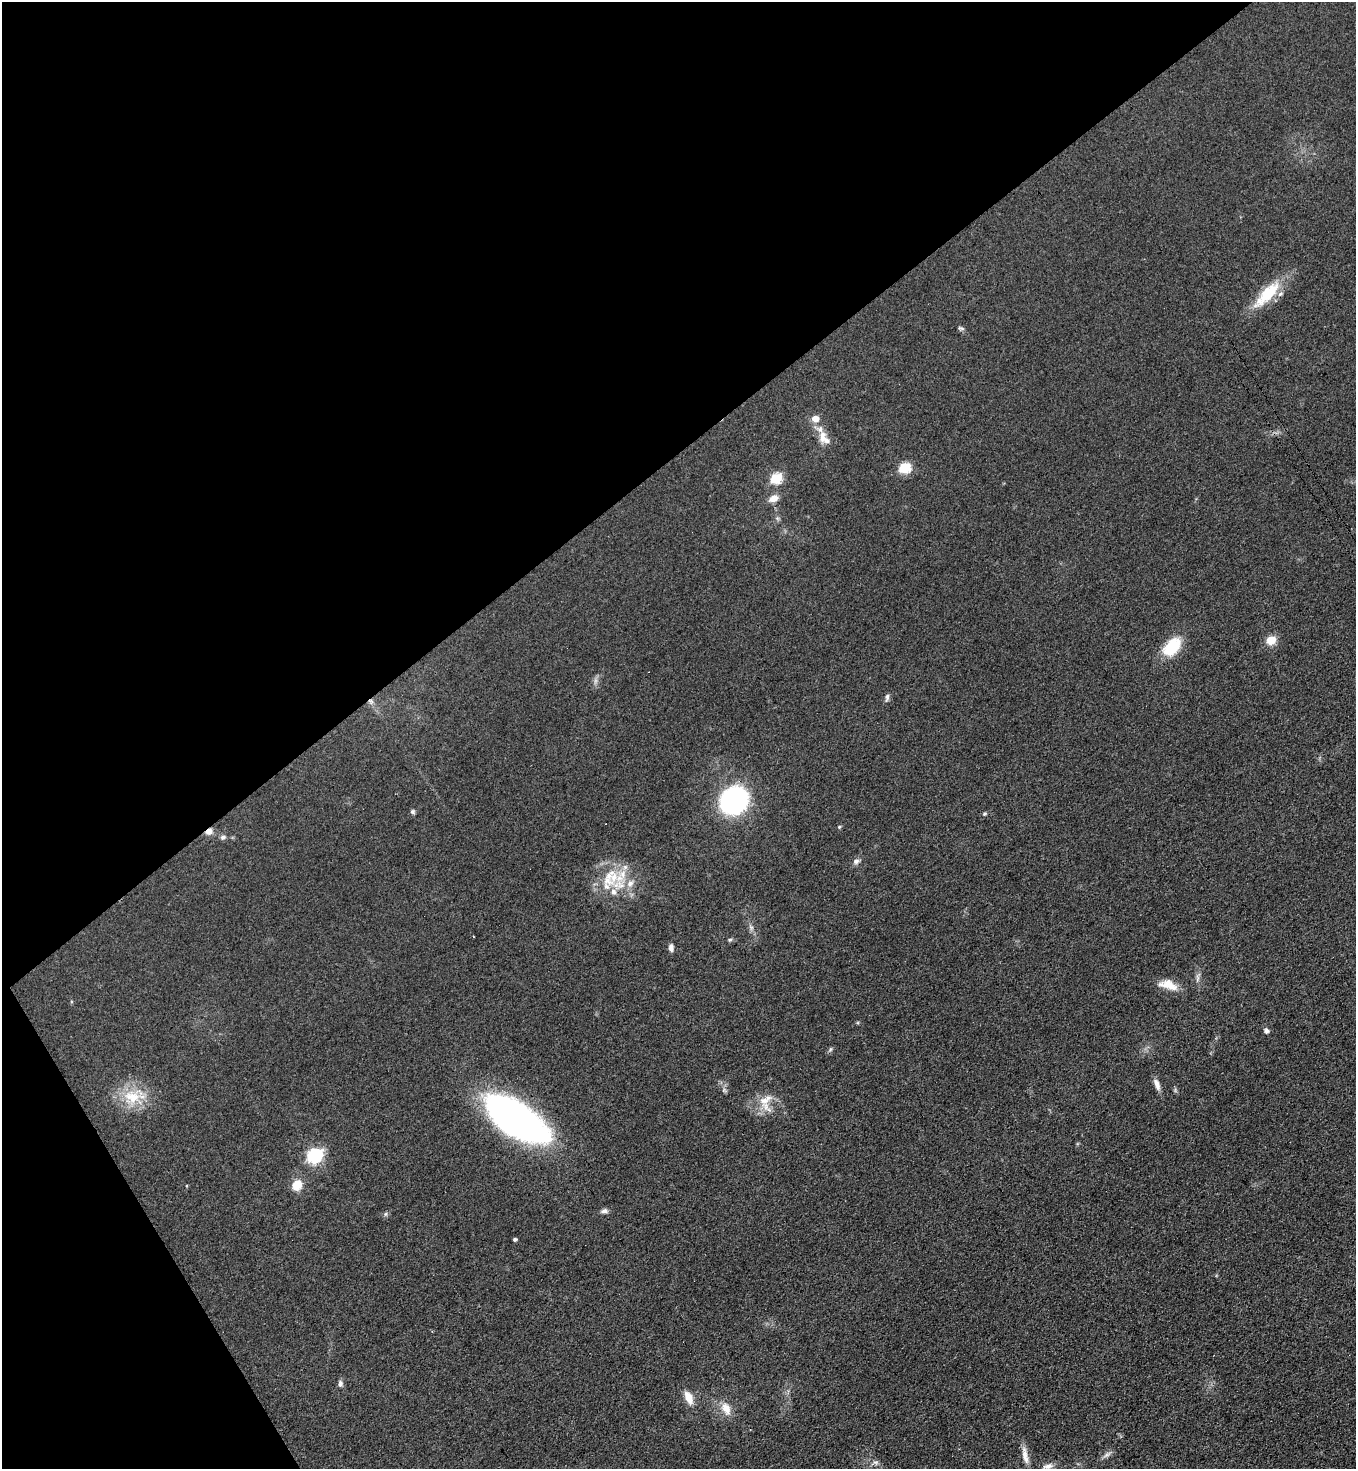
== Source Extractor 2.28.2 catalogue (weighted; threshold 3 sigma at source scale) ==
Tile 5 of 4 x 4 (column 1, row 2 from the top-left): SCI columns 316-1669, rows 2961-4427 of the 5908 x 5918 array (HDU 1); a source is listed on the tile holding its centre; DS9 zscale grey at full resolution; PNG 1358 x 1471 px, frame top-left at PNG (2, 2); no overlay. Shown black and unused: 35% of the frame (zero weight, under 3 of 4 exposures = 3% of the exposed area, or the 3 px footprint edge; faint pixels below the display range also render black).
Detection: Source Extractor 2.28.2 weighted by HDU 2 'WHT'; one run over the whole footprint, this tile lists its part. Background 0.0764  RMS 0.0072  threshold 0.0324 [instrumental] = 3 sigma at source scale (4.5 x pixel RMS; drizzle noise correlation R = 1.50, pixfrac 1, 0.05/0.05 arcsec/px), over >= 5 px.
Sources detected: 52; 1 too faint to see at this stretch — not listed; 8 inside a brighter listed object's ellipse — not listed separately; the other 43 listed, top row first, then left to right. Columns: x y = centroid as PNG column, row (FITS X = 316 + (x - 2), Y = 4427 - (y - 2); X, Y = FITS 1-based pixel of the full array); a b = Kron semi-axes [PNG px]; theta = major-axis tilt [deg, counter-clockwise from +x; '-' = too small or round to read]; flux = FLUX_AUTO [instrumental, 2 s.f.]
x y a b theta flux
1267 294 43 14 46 28
961 328 8 6 -13 1.5
815 419 7 7 - 6.9
823 436 19 9 80 6.7
904 468 6 5 - 56
776 478 6 5 - 57
774 498 10 7 26 6.7
1271 640 5 5 - 31
1172 647 27 16 48 24
887 697 11 5 83 1.9
371 702 8 6 -58 2.5
734 800 20 17 41 190
413 812 6 6 - 1.4
985 814 6 4 20 0.99
839 827 4 4 - 1
209 832 9 7 29 4.6
223 837 8 6 33 2.2
856 861 10 7 23 2.8
619 885 29 19 -3 24
751 927 8 6 -68 2.3
730 940 6 5 - 1.1
671 948 9 6 -88 3.1
1198 977 15 4 74 2.5
1168 985 23 11 -17 11
1266 1031 7 6 - 2
830 1049 8 5 53 1.4
1157 1084 16 6 -69 4.5
724 1090 7 4 72 1.4
134 1097 35 23 9 27
765 1100 26 13 39 13
516 1119 58 25 -34 320
314 1156 7 6 - 160
297 1185 12 10 65 11
604 1211 10 5 8 2.4
386 1214 6 4 88 1.2
515 1239 4 3 - 1.6
340 1384 8 6 81 2.5
688 1398 16 8 -65 8.9
726 1409 17 11 -64 8.9
1025 1455 26 7 -78 6.4
1107 1455 13 5 28 2.7
876 1462 8 6 -22 2.2
1048 1466 15 7 10 4
Overlapping masked pixels (flux is a lower limit): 3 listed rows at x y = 371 702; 209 832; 516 1119